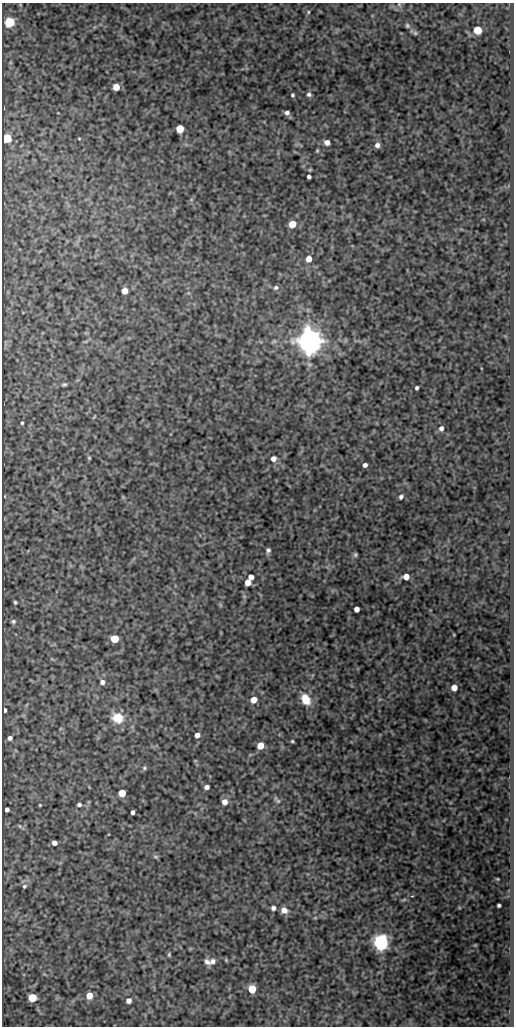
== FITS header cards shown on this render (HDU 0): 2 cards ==
NAXIS1  =                  512
NAXIS2  =                 1024

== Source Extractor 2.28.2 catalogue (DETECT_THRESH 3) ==
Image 512 x 1024 px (HDU 0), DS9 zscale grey, 1 PNG px = 1 image px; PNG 516 x 1028 px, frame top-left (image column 1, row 1024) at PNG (2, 3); no overlay
Background 307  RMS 0.77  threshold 2.32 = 3 sigma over >= 5 px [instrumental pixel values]
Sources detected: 84; all 84 listed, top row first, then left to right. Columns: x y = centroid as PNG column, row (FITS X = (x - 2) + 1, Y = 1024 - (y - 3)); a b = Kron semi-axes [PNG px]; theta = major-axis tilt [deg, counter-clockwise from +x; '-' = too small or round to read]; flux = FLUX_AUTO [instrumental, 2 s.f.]
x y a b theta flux
399 4 7 5 -54 100
308 12 5 3 - 54
9 22 6 5 - 4400
407 25 6 6 - 110
478 30 5 5 - 2100
415 33 7 5 -3 100
116 87 5 5 - 690
309 94 6 5 - 150
292 95 4 3 - 81
287 113 4 4 - 180
180 129 5 5 - 1600
7 138 5 5 - 2800
79 139 5 3 - 50
327 142 5 5 - 330
377 145 6 6 - 240
317 151 4 4 - 59
309 177 4 4 - 150
292 224 5 5 - 1400
309 259 5 4 - 800
276 288 7 6 - 150
124 291 5 5 - 670
274 341 8 5 21 110
309 341 7 7 - 99000
64 384 7 4 11 94
417 388 4 3 - 100
94 417 5 3 - 49
22 423 3 3 - 63
441 428 6 6 - 190
89 458 4 4 - 60
273 459 6 5 - 270
365 465 4 4 - 190
5 496 4 3 - 33
123 497 5 5 - 50
401 497 5 4 - 130
268 550 6 5 - 140
355 554 5 5 - 96
251 577 5 4 - 380
406 577 5 5 - 570
248 583 5 5 - 600
15 602 4 3 - 73
220 605 7 4 -89 71
356 609 4 4 - 350
13 621 6 5 - 110
454 635 3 3 - 43
115 639 5 5 - 1800
102 682 5 5 - 230
454 688 5 5 - 590
306 699 11 8 -61 1100
253 700 5 5 - 670
5 710 4 3 - 140
117 718 13 11 -24 990
197 735 5 4 - 290
10 738 5 5 - 170
292 741 3 3 - 59
260 746 5 5 - 850
144 768 6 5 - 93
207 787 5 4 - 230
122 793 5 5 - 1200
278 801 8 6 -22 120
225 802 6 5 - 400
40 805 3 2 - 45
79 805 4 4 - 140
7 809 4 4 - 190
133 812 4 4 - 190
20 826 6 4 -45 76
54 843 4 4 - 290
156 857 8 5 -7 87
497 879 4 4 - 52
24 886 6 5 - 92
404 900 8 4 9 74
499 905 4 3 - 99
273 908 5 5 - 200
284 910 8 7 - 350
315 918 6 4 18 58
381 942 6 6 - 23000
475 945 5 4 - 50
169 954 6 4 76 73
226 960 6 4 -46 64
212 961 9 8 - 260
207 962 9 6 -49 220
252 989 5 5 - 1900
89 995 6 5 - 700
32 998 5 5 - 2000
129 1000 5 5 - 300
At the frame edge (FLAGS 8, measured only in part): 1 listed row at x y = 399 4